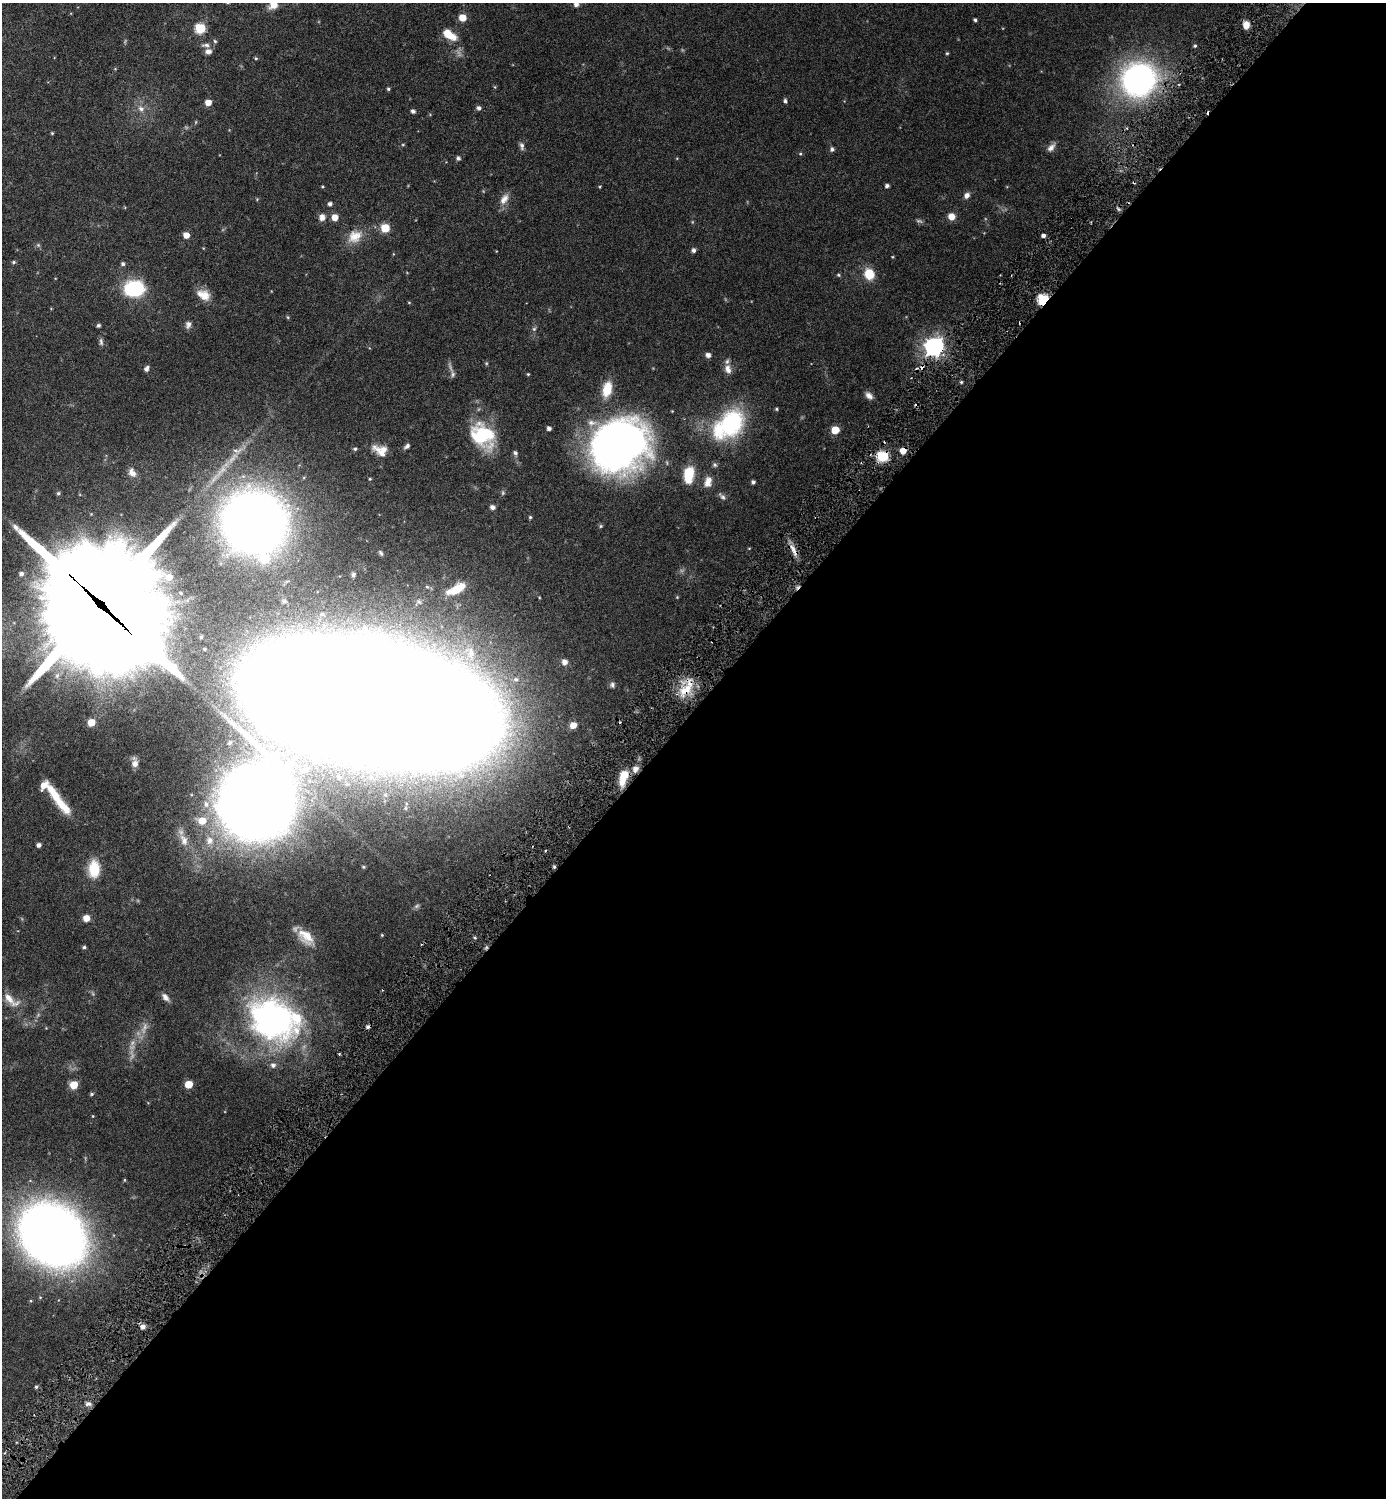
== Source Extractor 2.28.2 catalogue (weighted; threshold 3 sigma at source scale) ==
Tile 12 of 4 x 4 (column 4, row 3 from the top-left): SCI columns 4477-5860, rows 1525-3020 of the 6046 x 6043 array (HDU 1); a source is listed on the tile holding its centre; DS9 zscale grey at full resolution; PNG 1388 x 1500 px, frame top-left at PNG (2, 3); no overlay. Shown black and unused: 53% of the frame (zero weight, under 3 of 6 exposures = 1% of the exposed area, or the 3 px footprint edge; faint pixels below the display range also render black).
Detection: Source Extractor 2.28.2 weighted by HDU 2 'WHT'; one run over the whole footprint, this tile lists its part. Background 0.0801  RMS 0.0037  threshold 0.0151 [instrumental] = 3 sigma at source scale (4.09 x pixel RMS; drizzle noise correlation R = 1.36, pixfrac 0.8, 0.05/0.05 arcsec/px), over >= 5 px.
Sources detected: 150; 3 too faint to see at this stretch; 2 inside a brighter object's white glare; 4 cosmic-ray / hot-pixel residue — not listed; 10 inside a brighter listed object's ellipse — not listed separately; the other 131 listed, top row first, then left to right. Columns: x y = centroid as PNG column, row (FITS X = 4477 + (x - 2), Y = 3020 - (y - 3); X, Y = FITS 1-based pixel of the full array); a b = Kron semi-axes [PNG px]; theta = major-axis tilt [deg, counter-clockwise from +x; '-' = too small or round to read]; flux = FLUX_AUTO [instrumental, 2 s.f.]
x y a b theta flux
576 4 5 5 - 1.2
273 5 8 7 - 3.3
462 18 5 5 - 4.8
975 20 4 3 - 0.52
1246 25 8 7 - 2.6
200 28 6 5 - 18
448 34 12 9 -47 4.3
215 41 5 4 - 0.43
206 45 12 5 2 1.1
1195 46 4 4 - 0.38
208 51 8 6 6 1.3
947 53 4 4 - 0.34
256 58 5 4 - 0.33
1139 79 29 26 33 86
388 89 4 4 - 0.44
785 101 6 4 -88 0.55
208 103 5 5 - 2.5
479 108 5 5 - 0.9
141 109 9 7 -33 1.5
413 111 5 4 - 0.86
52 133 4 4 - 0.31
522 146 10 6 -75 0.93
1051 148 12 7 43 1.5
832 149 5 5 - 0.66
800 154 5 4 - 0.34
458 158 5 5 - 0.69
887 186 4 4 - 0.73
322 187 4 3 - 0.28
967 195 8 6 52 1.2
257 199 4 4 - 0.26
504 199 16 9 51 2.4
330 204 4 4 - 0.84
951 216 7 7 - 2.6
322 217 9 7 83 1.6
335 217 5 5 - 3
385 228 5 5 - 9.5
186 235 5 5 - 2.8
1043 235 4 4 - 0.94
355 236 20 16 29 4.9
38 245 5 5 - 0.44
694 250 5 4 - 0.9
13 262 5 4 - 0.47
123 264 5 5 - 0.63
869 274 11 10 - 6.2
838 275 5 4 - 0.36
134 288 18 15 7 20
205 296 15 12 -83 3.2
1043 300 6 5 - 23
409 302 4 3 - 0.24
288 317 5 4 - 0.34
98 325 4 4 - 0.63
188 325 9 6 72 1.1
534 329 5 5 - 0.48
101 342 10 5 -80 0.74
934 347 7 7 - 150
708 355 5 5 - 1.2
146 369 7 5 66 0.98
728 369 13 9 -69 2.2
453 374 9 5 -87 0.83
528 374 4 4 - 0.28
961 382 4 4 - 0.4
607 389 15 9 77 6.7
869 396 10 7 -40 1.4
776 409 4 4 - 0.37
731 423 37 27 63 26
549 428 4 4 - 0.9
835 430 5 5 - 6.4
480 437 31 20 -52 14
619 444 51 41 28 170
407 446 8 4 39 0.81
355 449 5 4 - 0.47
384 449 30 9 -8 3.4
903 451 5 5 - 3.1
515 453 7 5 -71 0.71
883 456 6 6 - 22
715 465 7 5 -32 0.6
132 472 12 8 -66 1.6
689 474 15 9 82 9.1
370 479 4 3 - 0.26
708 482 14 9 74 2.4
753 482 4 4 - 0.67
58 493 5 4 - 0.46
722 496 12 5 -40 0.9
492 507 5 5 - 1.1
530 517 4 4 - 0.37
254 522 54 51 -26 230
601 526 5 4 - 0.35
794 550 20 5 -62 2.2
381 553 9 6 -58 0.79
21 574 5 5 - 0.88
353 574 8 6 79 0.88
169 577 10 9 - 2.3
456 589 19 8 27 6.6
677 597 4 4 - 0.25
100 605 54 33 -45 12000
565 662 6 5 - 1.5
516 679 8 7 - 1
612 685 7 6 - 0.81
686 689 27 12 55 6.8
369 703 169 61 -11 3600
91 722 6 6 - 3.7
573 725 5 5 - 3.6
230 743 4 3 - 0.43
135 764 8 7 - 1.4
635 769 9 7 52 1.6
623 777 17 8 75 6.9
53 793 30 10 -54 6.3
256 802 41 38 66 820
206 804 10 9 - 2.4
202 821 11 9 -9 5.1
184 840 19 11 -70 3.9
210 840 14 12 -74 4.1
39 845 4 4 - 0.94
363 867 5 4 - 0.34
554 867 4 4 - 0.48
94 869 15 10 90 9.1
86 918 6 6 - 2.9
382 935 4 3 - 0.24
306 936 23 14 -48 5.1
84 947 4 4 - 0.47
165 997 11 6 -53 1.3
10 1000 28 10 -42 4
272 1019 63 48 -32 80
188 1084 5 5 - 5.4
74 1085 5 5 - 6.8
92 1094 5 4 - 0.41
93 1116 4 3 - 0.21
52 1235 40 33 -40 430
143 1327 6 6 - 1.3
36 1387 5 4 - 0.4
88 1404 8 5 5 0.87
Overlapping masked pixels (flux is a lower limit): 9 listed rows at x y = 1043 300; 934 347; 903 451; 883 456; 794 550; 100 605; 686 689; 369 703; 554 867
Isophote crosses this tile's border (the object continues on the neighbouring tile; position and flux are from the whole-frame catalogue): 3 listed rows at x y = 576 4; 273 5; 369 703